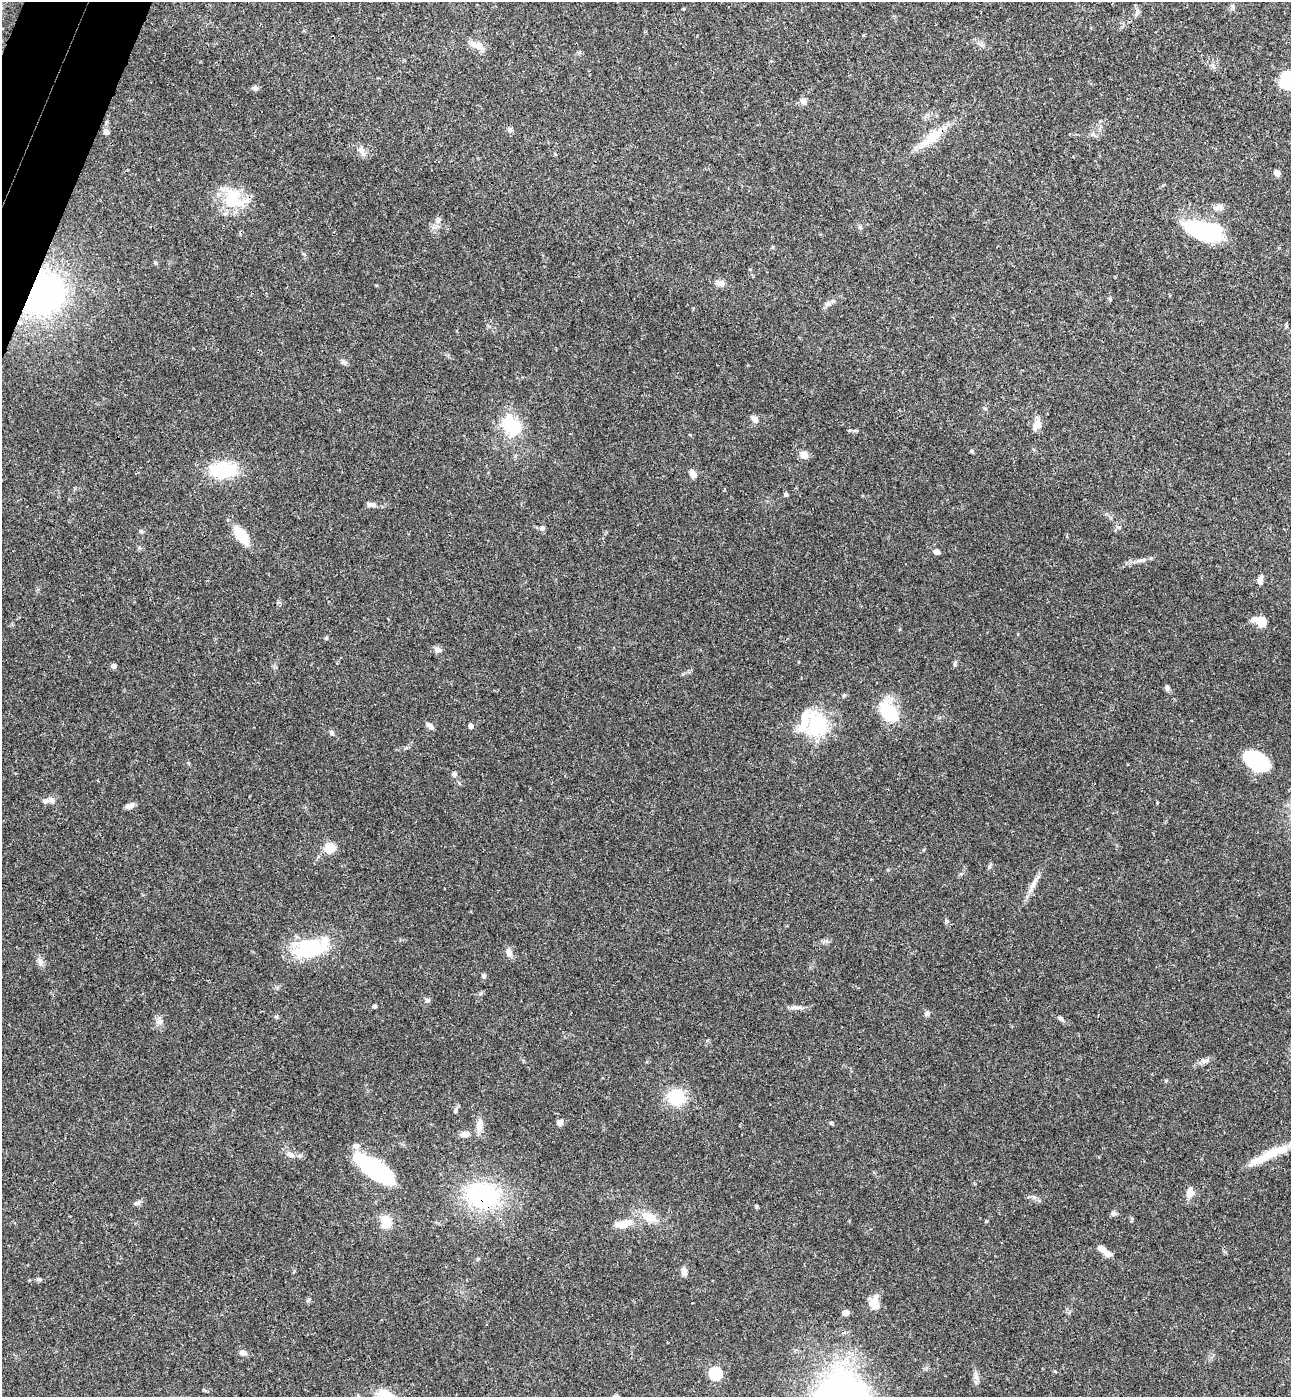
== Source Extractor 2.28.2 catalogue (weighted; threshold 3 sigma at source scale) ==
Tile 11 of 4 x 4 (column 3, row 3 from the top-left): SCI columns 2773-4061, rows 1427-2821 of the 5679 x 5641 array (HDU 1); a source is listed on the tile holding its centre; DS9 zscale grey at full resolution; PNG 1293 x 1399 px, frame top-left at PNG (2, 2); no overlay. Shown black and unused: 1% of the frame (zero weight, under 3 of 4 exposures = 6% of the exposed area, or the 3 px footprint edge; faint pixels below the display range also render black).
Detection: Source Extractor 2.28.2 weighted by HDU 2 'WHT'; one run over the whole footprint, this tile lists its part. Background 0.0613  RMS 0.003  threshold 0.0137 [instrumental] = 3 sigma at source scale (4.5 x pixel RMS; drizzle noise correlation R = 1.50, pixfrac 1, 0.05/0.05 arcsec/px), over >= 5 px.
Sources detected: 103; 4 inside a brighter object's white glare — not listed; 8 inside a brighter listed object's ellipse — not listed separately; the other 91 listed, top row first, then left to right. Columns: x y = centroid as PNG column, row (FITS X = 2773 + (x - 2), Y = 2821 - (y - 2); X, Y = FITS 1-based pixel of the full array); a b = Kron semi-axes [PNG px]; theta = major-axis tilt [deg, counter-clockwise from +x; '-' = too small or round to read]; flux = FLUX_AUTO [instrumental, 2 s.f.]
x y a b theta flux
1232 7 8 4 -82 0.59
1137 12 10 6 80 0.95
476 45 21 8 -19 2.8
1290 78 29 18 39 16
255 88 7 6 - 0.78
803 101 7 7 - 1.5
509 130 7 5 -21 0.71
106 132 6 5 - 1.5
925 142 35 11 29 6.7
362 151 12 6 -57 1.5
1277 173 5 5 - 1.9
234 199 36 25 -28 12
1219 207 12 8 12 1.7
438 220 9 6 79 1.1
1203 231 42 21 -17 25
720 283 14 7 2 1.5
39 292 37 26 87 71
827 304 8 7 - 1
755 419 10 7 -44 1.3
1038 424 14 11 71 2.4
511 426 35 24 -49 12
971 451 5 5 - 0.38
804 455 9 8 - 2.3
223 470 25 14 3 20
693 474 9 7 -67 1.9
786 494 5 4 - 0.62
371 505 12 6 0 1.4
1119 527 6 4 17 0.47
542 528 7 6 - 0.9
141 532 6 5 - 0.45
241 535 16 7 -53 13
937 552 6 5 - 1.5
1260 580 10 7 88 1.3
1262 620 19 7 -6 3.9
438 650 9 6 -15 1.3
955 663 8 4 77 0.58
113 666 6 6 - 0.76
1167 688 8 6 -70 0.83
889 712 15 9 -49 24
817 725 29 23 71 17
430 726 10 5 -37 1.1
471 726 4 4 - 1.3
331 733 6 6 - 0.63
1256 760 24 14 -31 21
454 774 7 6 - 0.83
51 800 9 8 - 1.3
130 806 11 5 21 1.4
329 848 12 10 20 4.1
989 866 7 5 69 0.57
1033 884 15 6 62 2.1
946 921 6 4 22 0.45
320 948 45 31 11 15
509 953 10 8 -68 1.7
40 962 12 7 -61 1.4
483 976 6 5 - 0.69
481 993 6 4 71 0.43
427 1000 7 6 - 0.71
374 1006 4 4 - 0.73
795 1007 18 4 1 1.4
927 1013 7 6 - 0.91
276 1017 6 4 -19 0.39
1061 1019 10 5 -45 0.8
160 1021 9 8 - 1.4
1205 1061 12 6 12 1.3
676 1097 16 13 -27 12
455 1111 7 5 73 0.52
560 1122 7 6 - 1.5
831 1123 5 5 - 0.36
479 1126 16 8 82 2.6
465 1134 12 8 6 1.6
290 1154 12 7 -18 1.7
1261 1159 41 11 26 7.4
374 1169 40 14 -34 34
1190 1193 12 9 67 2.6
483 1196 32 25 -11 37
138 1202 7 6 - 0.81
756 1206 5 3 - 0.41
1113 1213 7 6 - 0.82
649 1217 20 11 -21 4.9
986 1221 4 4 - 0.3
386 1222 15 11 85 4.3
623 1224 22 9 10 4.5
1108 1253 9 6 -34 2.3
684 1271 9 7 -77 1.4
39 1279 7 4 18 0.49
875 1300 19 10 65 2.5
846 1312 6 6 - 1.4
243 1353 9 6 -6 1.3
715 1373 6 6 - 33
976 1376 14 6 -75 1.4
358 1396 6 3 -73 0.37
Overlapping masked pixels (flux is a lower limit): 2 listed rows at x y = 39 292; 483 1196
Isophote crosses this tile's border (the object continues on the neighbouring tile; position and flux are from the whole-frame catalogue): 2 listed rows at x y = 1290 78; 358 1396
Unlisted compact peaks at least as high as the median listed source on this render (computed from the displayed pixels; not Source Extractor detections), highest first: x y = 326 638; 1141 560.